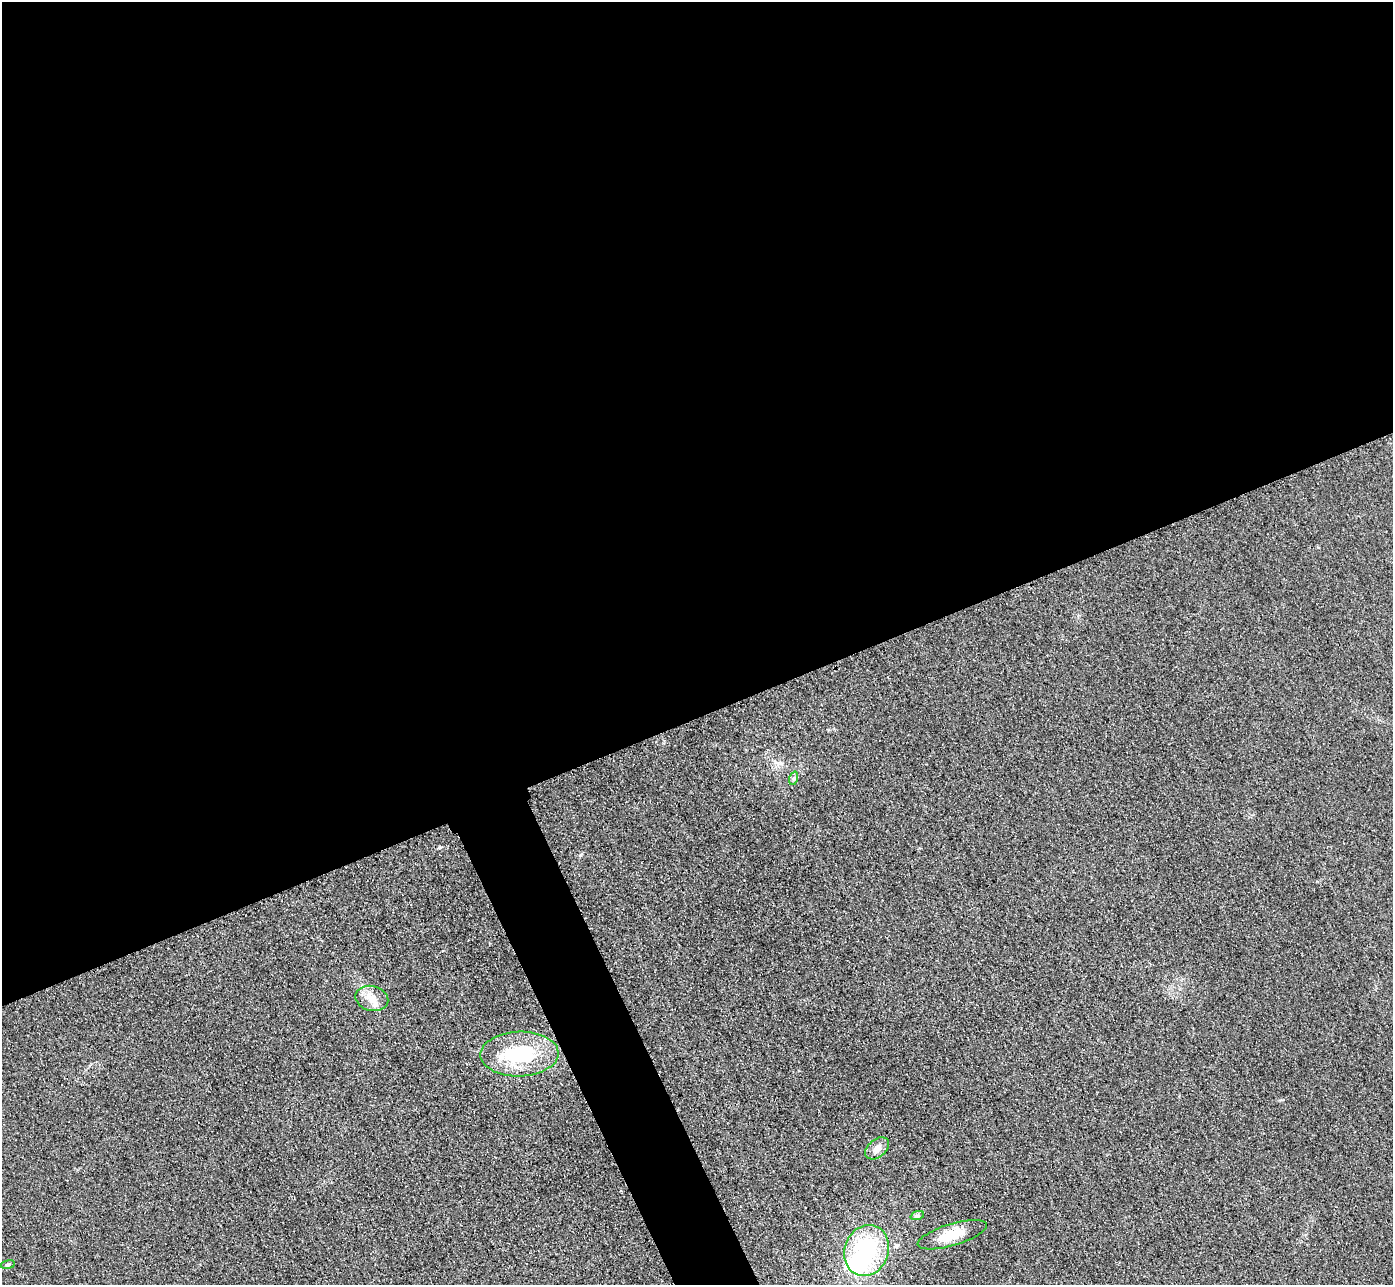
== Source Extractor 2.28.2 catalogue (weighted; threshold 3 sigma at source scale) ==
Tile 2 of 4 x 4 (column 2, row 1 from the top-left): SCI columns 1422-2812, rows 4157-5439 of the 5626 x 5614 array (HDU 1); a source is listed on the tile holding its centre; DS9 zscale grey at full resolution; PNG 1395 x 1287 px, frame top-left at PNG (2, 2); each listed source drawn as its Kron ellipse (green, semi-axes under 4 px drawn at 4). Shown black and unused: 58% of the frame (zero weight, under 3 of 4 exposures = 3% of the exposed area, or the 3 px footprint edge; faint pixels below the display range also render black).
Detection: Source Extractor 2.28.2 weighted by HDU 2 'WHT'; one run over the whole footprint, this tile lists its part. Background 0.0828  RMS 0.017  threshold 0.0787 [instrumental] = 3 sigma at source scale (4.5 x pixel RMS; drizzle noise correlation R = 1.50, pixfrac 1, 0.05/0.05 arcsec/px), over >= 5 px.
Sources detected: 9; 1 inside a brighter object's white glare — neither listed nor drawn; the other 8 listed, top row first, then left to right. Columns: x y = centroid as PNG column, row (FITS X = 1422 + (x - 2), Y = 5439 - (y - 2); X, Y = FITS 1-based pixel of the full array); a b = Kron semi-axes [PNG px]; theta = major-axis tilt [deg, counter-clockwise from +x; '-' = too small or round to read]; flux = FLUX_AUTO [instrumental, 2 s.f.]
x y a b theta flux
794 778 7 4 72 3.4
372 998 17 12 -15 22
519 1054 39 22 2 130
877 1148 14 9 39 12
917 1216 7 4 19 3.3
952 1235 36 11 17 43
867 1250 26 22 69 170
8 1265 7 4 9 2.6